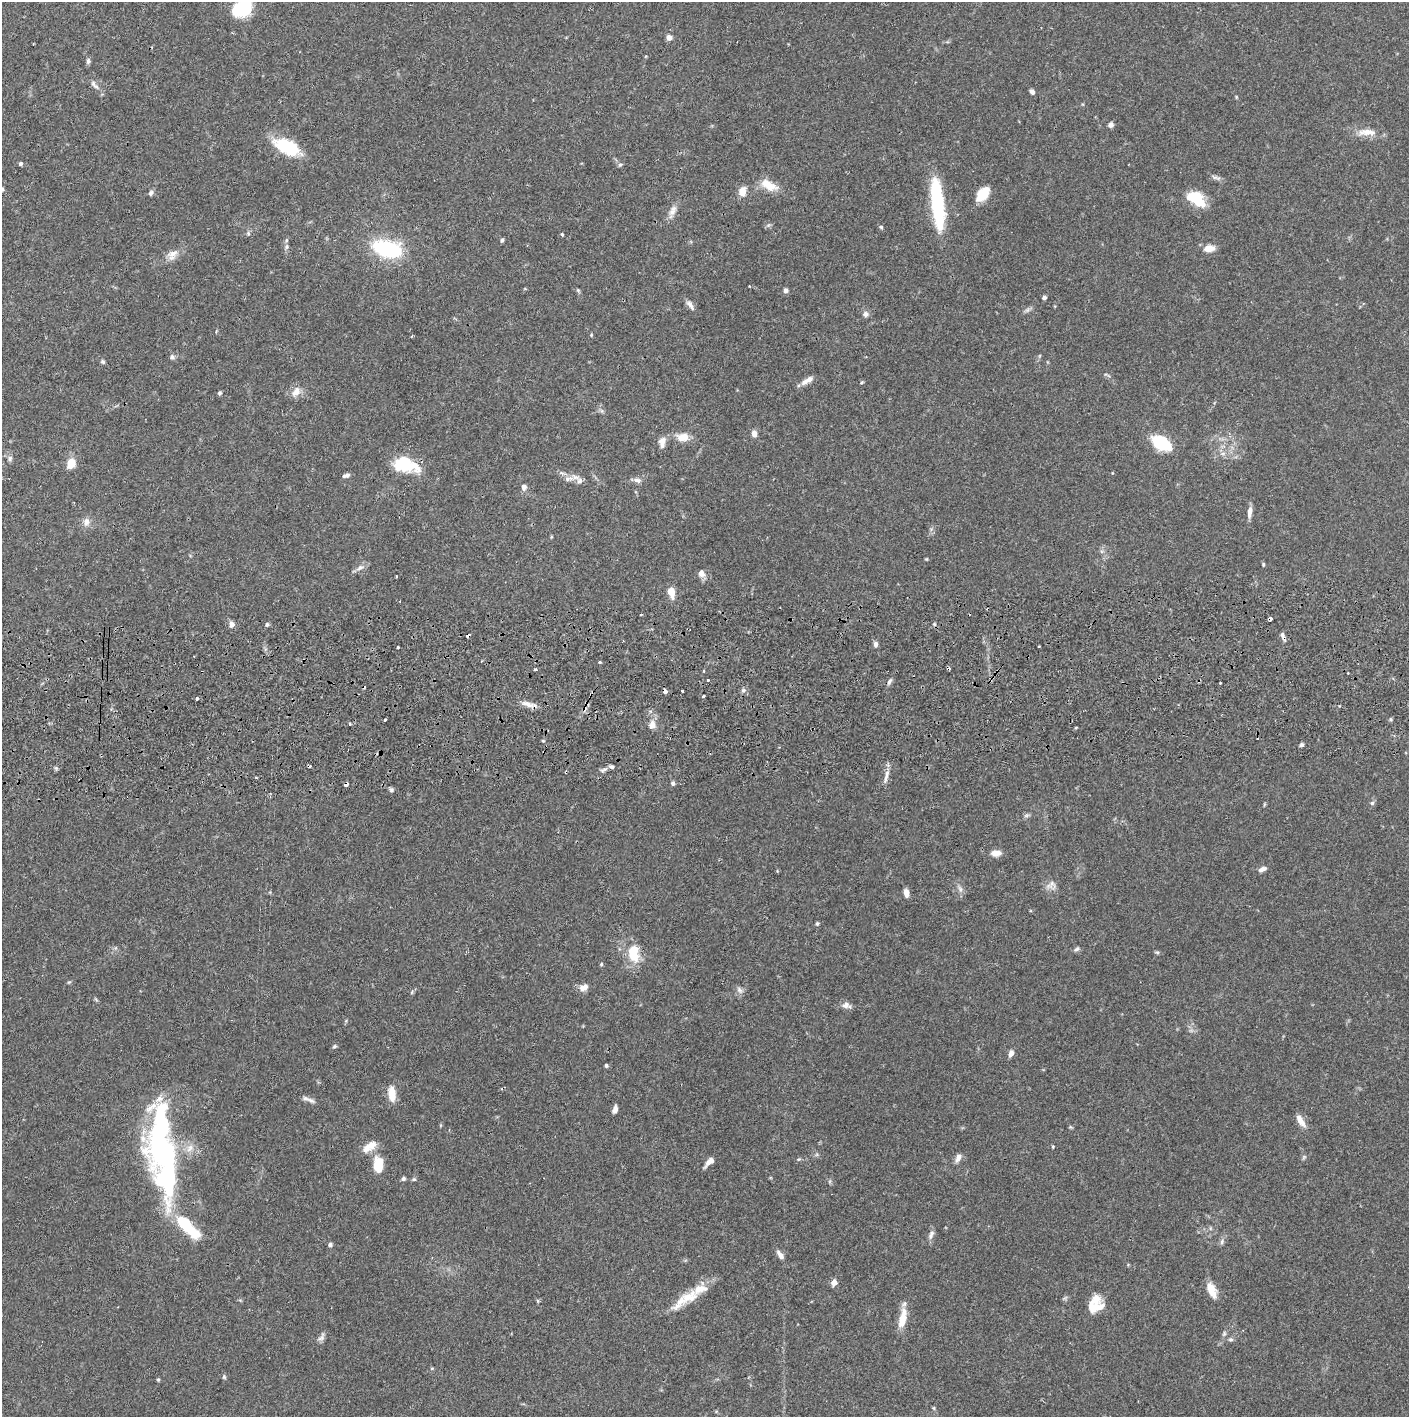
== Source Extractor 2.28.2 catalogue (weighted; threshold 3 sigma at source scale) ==
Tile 5 of 3 x 3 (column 2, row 2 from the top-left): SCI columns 1410-2816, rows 1472-2886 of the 4228 x 4358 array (HDU 1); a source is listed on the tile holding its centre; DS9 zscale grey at full resolution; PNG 1411 x 1419 px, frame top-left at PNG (2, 2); no overlay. Shown black and unused: <1% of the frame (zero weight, under 2 of 3 exposures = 3% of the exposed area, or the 3 px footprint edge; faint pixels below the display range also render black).
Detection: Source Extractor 2.28.2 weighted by HDU 2 'WHT'; one run over the whole footprint, this tile lists its part. Background 0.0682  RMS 0.0048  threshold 0.0218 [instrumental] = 3 sigma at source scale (4.5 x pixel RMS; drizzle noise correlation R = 1.50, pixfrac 1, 0.05/0.05 arcsec/px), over >= 5 px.
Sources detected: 162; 1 too faint to see at this stretch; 2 inside a brighter object's white glare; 7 cosmic-ray / hot-pixel residue — not listed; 11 inside a brighter listed object's ellipse — not listed separately; the other 141 listed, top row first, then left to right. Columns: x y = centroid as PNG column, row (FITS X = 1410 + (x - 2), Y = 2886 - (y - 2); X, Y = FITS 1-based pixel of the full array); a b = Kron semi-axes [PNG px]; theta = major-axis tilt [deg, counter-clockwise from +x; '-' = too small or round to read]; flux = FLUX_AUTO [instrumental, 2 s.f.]
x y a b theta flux
242 9 18 13 28 31
669 37 7 6 - 2.3
88 61 8 5 90 1.1
94 85 17 6 -48 2.3
1032 92 5 4 - 1.6
1110 125 6 5 - 1.8
1367 132 27 9 -2 6.6
286 147 30 15 -25 22
20 164 5 4 - 0.93
620 165 6 5 - 0.88
768 185 24 11 -28 8.3
2 189 7 6 - 1.1
742 192 8 6 76 6.2
151 193 8 6 72 1.2
983 194 18 11 53 9.1
1196 199 20 11 -34 17
938 205 54 12 -84 41
672 211 19 7 66 3.4
881 227 5 4 - 0.68
248 233 6 5 - 0.79
562 234 4 3 - 0.52
286 240 5 4 - 0.67
502 240 5 4 - 0.87
287 247 6 6 - 1.1
1209 248 11 7 9 5.6
387 249 21 11 -13 59
172 255 16 11 51 4.3
749 286 3 2 - 0.35
578 290 6 4 -45 0.66
786 290 7 5 90 1.3
1044 298 4 3 - 1.3
690 305 15 6 -53 2.4
866 314 8 7 - 1.7
591 335 4 4 - 0.51
172 357 6 6 - 1.2
103 362 6 5 - 0.77
804 382 13 8 33 2.7
296 392 14 9 55 4
219 393 5 4 - 0.99
754 434 7 6 - 2.9
682 437 13 9 4 6.7
663 441 13 10 66 3.3
1162 443 13 8 -34 42
1223 453 7 4 0 1.2
10 458 8 5 74 1.2
404 463 28 17 -31 18
71 464 6 5 - 19
1112 473 4 3 - 0.33
346 476 8 4 11 1.5
575 477 15 7 -24 3.5
637 480 11 6 -10 2
524 487 8 6 -84 1.8
1250 512 15 6 82 2.8
86 522 10 9 - 3.1
551 537 5 3 - 0.41
926 559 4 4 - 0.45
1263 564 5 4 - 0.54
360 568 11 6 32 2.3
701 573 7 6 - 3.3
396 577 3 3 - 2.8
671 592 11 7 -76 5.5
641 615 3 2 - 0.38
1270 619 4 3 - 3.3
232 624 8 7 - 2.2
267 624 5 4 - 0.8
934 624 5 4 - 0.66
1283 637 14 4 -70 1.7
875 644 6 5 - 1.7
398 647 3 3 - 1.6
600 662 3 3 - 0.58
535 669 3 3 - 0.69
704 671 4 2 - 0.52
708 680 3 3 - 0.73
889 681 8 5 47 1.3
743 690 6 5 - 1.1
665 691 4 3 - 1.9
682 691 3 3 - 2.9
703 696 3 3 - 1.1
196 699 3 3 - 4.5
527 704 20 6 -18 3.6
385 720 3 3 - 1.1
349 724 3 3 - 0.86
652 725 12 8 84 3.4
1301 745 4 4 - 1.2
604 770 10 4 24 1.4
886 776 23 5 76 3
256 778 2 2 - 0.58
673 783 6 5 - 1.1
346 784 4 3 - 5.7
391 790 7 5 -3 0.96
1372 803 6 5 - 0.94
1026 816 8 4 19 0.89
996 853 13 7 6 3.3
1262 869 9 5 24 2.1
1051 885 15 11 20 3.1
960 889 10 6 -69 1.8
906 893 9 6 -79 2.9
817 924 5 4 - 0.73
1077 949 8 5 41 1.1
634 950 11 8 45 8.6
1157 952 5 5 - 0.73
601 964 5 4 - 0.65
69 982 6 3 18 0.56
583 988 11 8 25 3.4
740 990 11 6 -53 1.6
412 992 6 3 71 0.59
846 1005 12 8 -13 2.5
334 1046 6 5 - 0.83
1011 1053 7 5 70 2.6
606 1066 5 4 - 0.74
392 1094 16 8 -83 7.3
305 1098 12 7 -17 2.1
615 1109 9 5 74 1.9
1300 1121 18 7 -58 4
369 1146 19 8 35 6.4
1053 1146 4 3 - 0.51
162 1147 82 29 -86 130
958 1157 11 7 68 2.6
1304 1157 6 4 46 0.76
799 1159 5 4 - 0.61
709 1162 14 6 43 3
378 1164 20 12 87 10
403 1179 6 5 - 0.97
414 1179 5 5 - 0.7
187 1226 32 10 -45 29
931 1235 13 6 64 2
1222 1242 8 5 71 1.2
330 1244 5 5 - 1.1
780 1255 12 5 -56 2.7
834 1283 5 5 - 4.3
1212 1290 18 9 -66 6.1
689 1297 28 14 22 9.6
1098 1307 17 11 7 5.3
902 1319 24 8 78 8.9
1224 1334 8 5 66 1
321 1337 13 6 57 1.8
1230 1339 7 5 0 1
432 1368 5 3 - 0.47
224 1377 6 5 - 0.75
158 1380 5 4 - 0.55
934 1408 6 4 -71 0.53
Overlapping masked pixels (flux is a lower limit): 4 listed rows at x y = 1270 619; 1283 637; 665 691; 346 784
Isophote crosses this tile's border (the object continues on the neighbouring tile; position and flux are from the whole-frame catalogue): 2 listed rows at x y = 242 9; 2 189